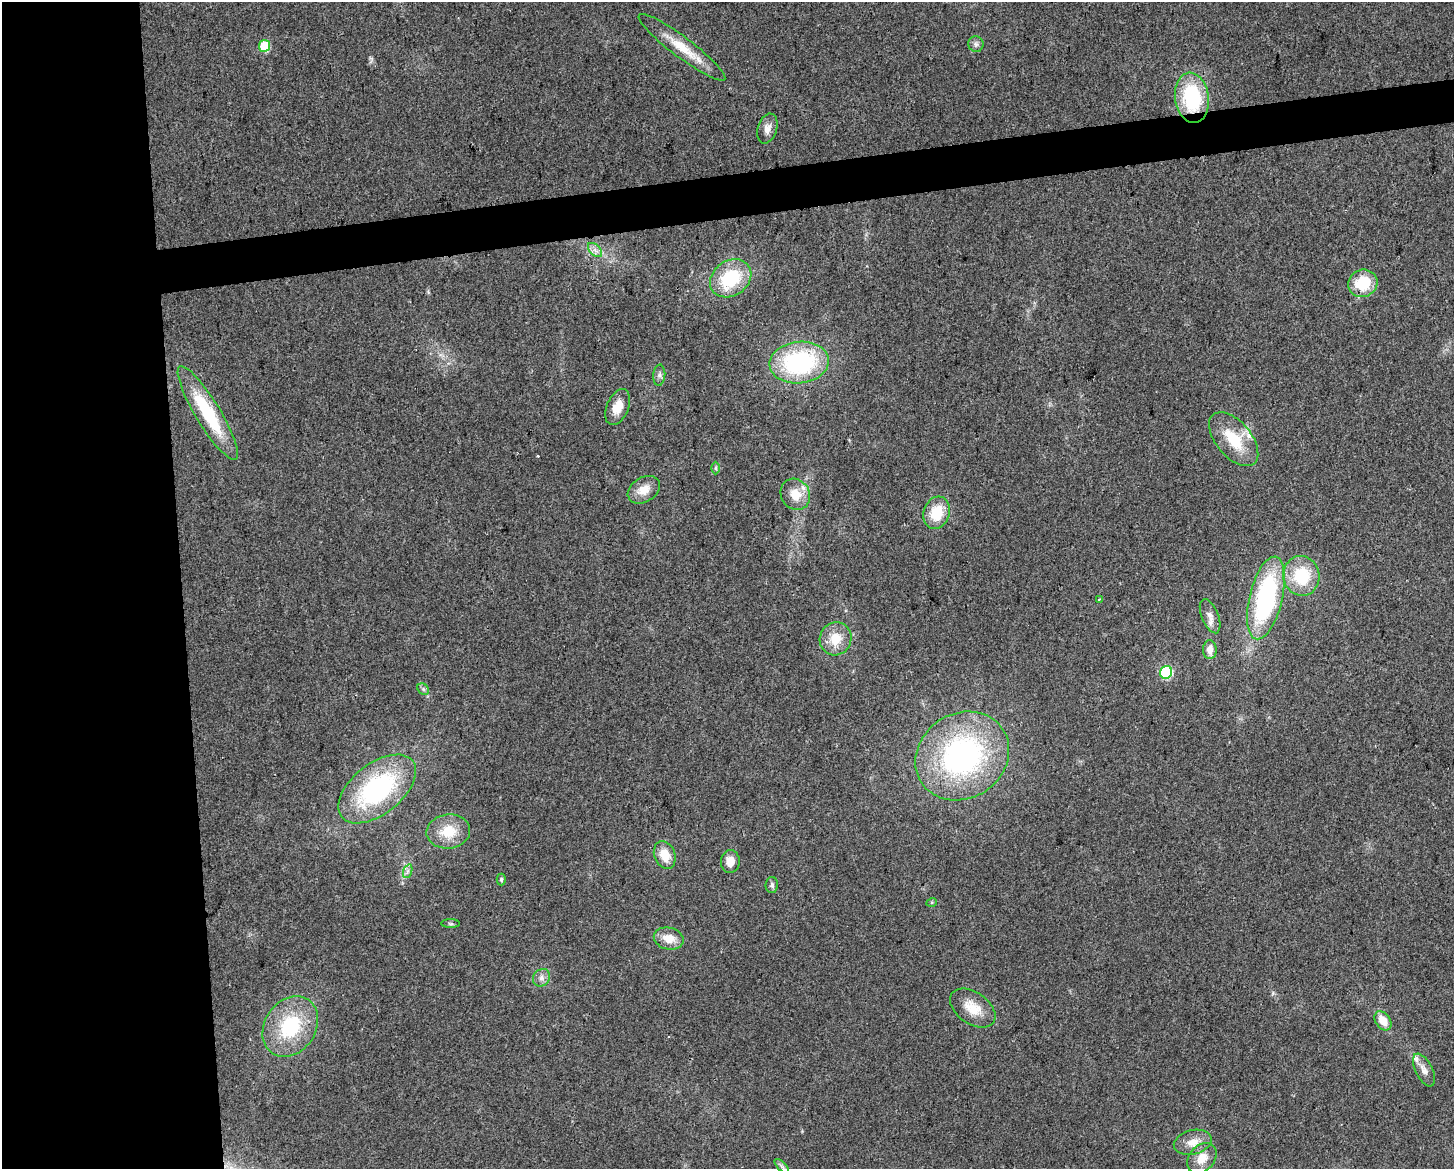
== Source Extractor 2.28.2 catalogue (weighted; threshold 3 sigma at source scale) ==
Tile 7 of 3 x 4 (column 1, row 3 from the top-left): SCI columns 14-1465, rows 1168-2334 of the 4427 x 4669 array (HDU 1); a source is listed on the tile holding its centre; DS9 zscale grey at full resolution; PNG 1456 x 1171 px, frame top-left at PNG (2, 2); each listed source drawn as its Kron ellipse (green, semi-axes under 4 px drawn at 4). Shown black and unused: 16% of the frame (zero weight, under 2 of 3 exposures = <1% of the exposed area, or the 3 px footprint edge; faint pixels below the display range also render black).
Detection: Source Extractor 2.28.2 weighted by HDU 2 'WHT'; one run over the whole footprint, this tile lists its part. Background 0.0441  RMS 0.0067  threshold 0.0299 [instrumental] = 3 sigma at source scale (4.5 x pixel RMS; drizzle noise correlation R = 1.50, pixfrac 1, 0.0396/0.0396 arcsec/px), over >= 5 px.
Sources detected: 48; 1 cosmic-ray / hot-pixel residue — neither listed nor drawn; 3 inside a brighter listed object's ellipse — not listed separately; the other 44 listed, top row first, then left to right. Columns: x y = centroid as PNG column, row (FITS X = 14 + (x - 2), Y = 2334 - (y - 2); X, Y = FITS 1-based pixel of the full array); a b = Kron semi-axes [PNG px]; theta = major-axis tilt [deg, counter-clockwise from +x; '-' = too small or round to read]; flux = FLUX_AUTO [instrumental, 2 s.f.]
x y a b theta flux
976 44 8 7 - 2.2
264 46 6 5 - 27
682 47 54 10 -37 19
1192 98 25 17 -82 55
767 129 15 9 73 4.9
595 250 9 5 -45 2.9
731 278 22 17 34 38
1363 283 15 13 26 24
799 362 30 20 6 91
659 375 10 6 85 2.3
618 407 19 11 67 9.9
208 413 54 12 -59 47
1234 439 32 17 -50 28
716 468 6 4 90 1.2
644 490 17 12 31 9.5
795 494 16 14 -58 12
937 513 16 13 72 20
1301 576 20 18 -79 32
1266 598 42 16 76 110
1099 600 3 3 - 1.9
1210 616 18 8 -67 5.4
836 639 17 15 64 14
1210 650 9 7 -90 6.4
1166 672 6 6 - 66
423 689 6 5 - 1.4
962 756 49 42 34 170
377 789 45 25 38 100
448 831 22 17 5 18
665 855 14 10 -69 11
730 862 11 9 88 7
408 871 7 4 71 1.6
501 879 6 4 -90 1.2
772 885 8 6 87 2
932 902 5 3 - 0.77
451 924 9 4 -1 1.3
669 938 15 11 -13 9.9
541 978 9 8 - 3.2
973 1008 25 15 -34 15
1383 1021 10 7 -55 10
290 1026 33 25 56 48
1424 1070 18 8 -64 5.5
1193 1142 19 12 14 9.2
1202 1158 17 12 49 9.9
782 1166 9 3 -45 1.5
Overlapping masked pixels (flux is a lower limit): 1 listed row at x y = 1192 98